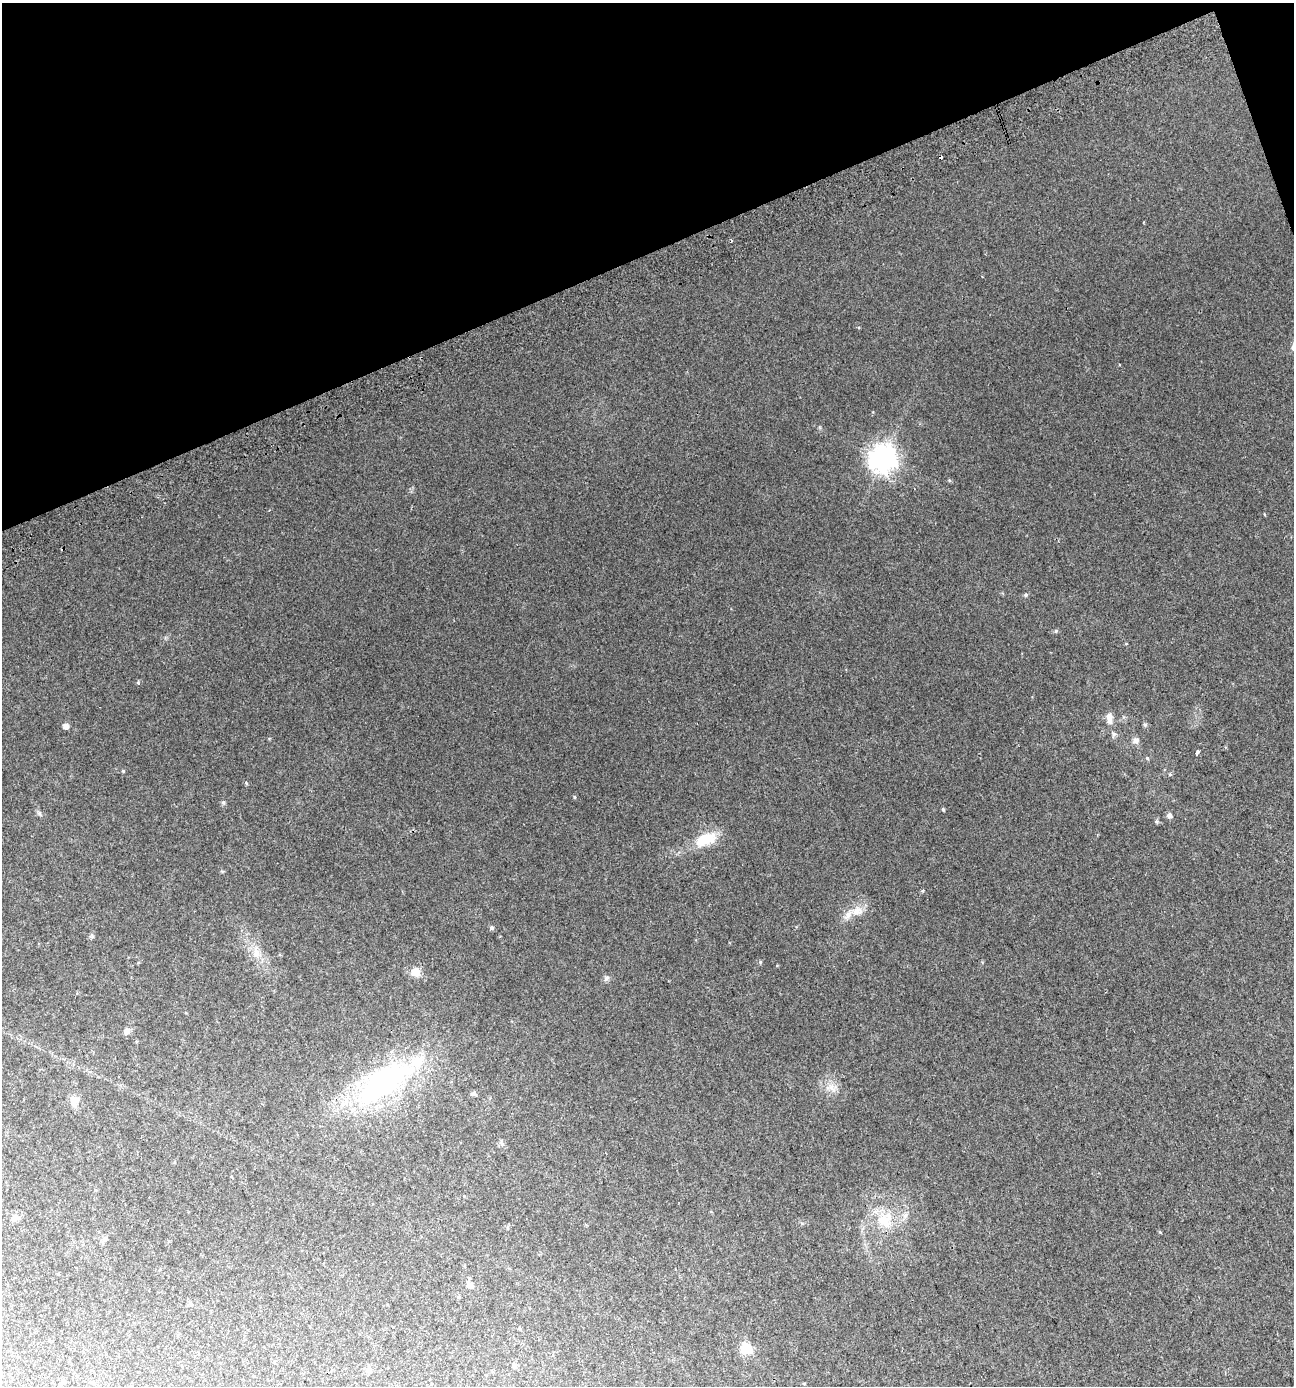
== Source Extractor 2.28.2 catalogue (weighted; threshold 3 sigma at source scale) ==
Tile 3 of 4 x 4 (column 3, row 1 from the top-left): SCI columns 2687-3978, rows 4205-5588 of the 5420 x 5628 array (HDU 1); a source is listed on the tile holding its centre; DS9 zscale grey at full resolution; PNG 1296 x 1388 px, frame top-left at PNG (2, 3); no overlay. Shown black and unused: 19% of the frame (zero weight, under 2 of 3 exposures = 2% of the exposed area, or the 3 px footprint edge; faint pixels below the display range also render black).
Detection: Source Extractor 2.28.2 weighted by HDU 2 'WHT'; one run over the whole footprint, this tile lists its part. Background 0.0287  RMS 0.008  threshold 0.0362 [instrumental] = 3 sigma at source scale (4.5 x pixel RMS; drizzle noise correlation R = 1.50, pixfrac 1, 0.0396/0.0396 arcsec/px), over >= 5 px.
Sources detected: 43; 1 cosmic-ray / hot-pixel residue — not listed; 2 inside a brighter listed object's ellipse — not listed separately; the other 40 listed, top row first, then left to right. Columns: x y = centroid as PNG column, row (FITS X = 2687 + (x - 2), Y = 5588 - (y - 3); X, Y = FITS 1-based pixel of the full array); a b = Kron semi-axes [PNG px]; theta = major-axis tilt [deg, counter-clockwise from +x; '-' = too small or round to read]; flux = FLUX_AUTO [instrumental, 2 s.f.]
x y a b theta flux
731 241 3 2 - 0.99
883 459 9 9 - 790
1026 595 6 4 22 1.1
1056 631 5 5 - 1.1
1109 716 8 7 - 4.2
1145 725 6 5 - 1.4
66 726 5 5 - 3.7
1113 734 7 4 72 1.3
1135 740 7 6 - 3.3
1197 752 5 3 - 6.3
1147 758 5 3 - 0.84
123 771 4 4 - 0.84
246 783 5 3 - 0.71
574 797 5 3 - 0.77
223 802 6 5 - 1.3
943 809 5 4 - 0.9
39 813 7 4 -72 1.3
1169 815 6 5 - 2.8
1157 822 6 6 - 1.2
705 839 28 14 21 21
923 890 3 3 - 2.8
857 911 14 11 12 8.1
492 928 5 5 - 1.6
92 936 7 5 -78 1.3
256 953 12 10 74 6
760 962 5 4 - 0.87
415 972 9 8 - 9
607 978 8 5 27 1.9
127 1031 6 6 - 4
385 1082 80 27 35 170
831 1088 13 7 -55 4.6
474 1094 6 5 - 2.3
74 1101 13 10 -70 6
14 1218 9 8 - 3.4
885 1220 26 22 -33 25
507 1227 6 4 88 0.91
470 1285 7 6 - 3
746 1349 12 11 - 13
514 1365 7 5 -54 1.7
368 1369 7 7 - 2.2
Unlisted compact peaks at least as high as the median listed source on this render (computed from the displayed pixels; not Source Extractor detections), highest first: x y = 138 683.